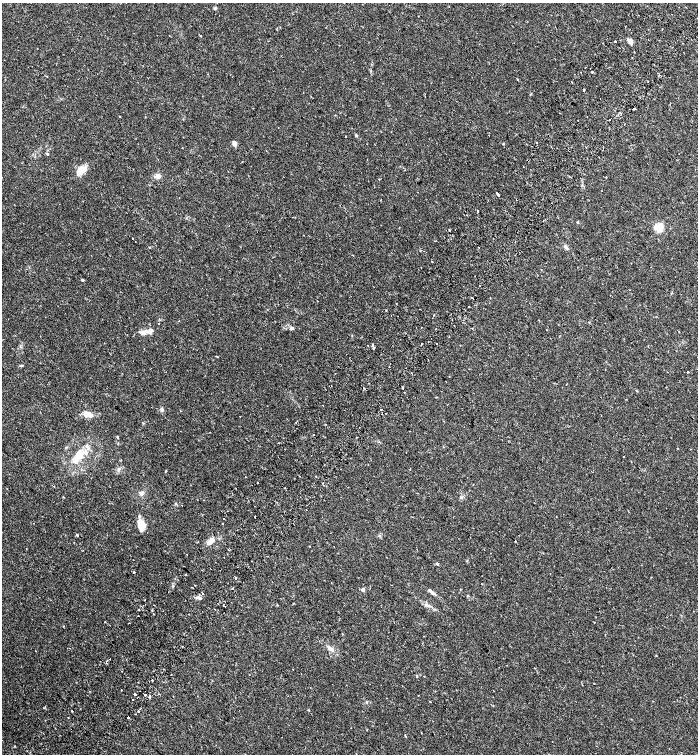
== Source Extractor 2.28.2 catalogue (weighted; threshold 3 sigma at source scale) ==
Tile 10 of 4 x 4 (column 2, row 3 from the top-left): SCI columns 1727-3117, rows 1574-3076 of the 6172 x 6159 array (HDU 1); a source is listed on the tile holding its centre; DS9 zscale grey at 2 x 2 block average (1 PNG px = mean of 2 x 2 image px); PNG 700 x 756 px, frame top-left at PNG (2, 3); no overlay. Shown black and unused: <1% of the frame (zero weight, under 2 of 3 exposures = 5% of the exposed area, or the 3 px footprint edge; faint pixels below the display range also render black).
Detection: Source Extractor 2.28.2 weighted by HDU 2 'WHT'; one run over the whole footprint, this tile lists its part. Background 0.0147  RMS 0.0035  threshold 0.0157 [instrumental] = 3 sigma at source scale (4.5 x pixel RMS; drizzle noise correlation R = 1.50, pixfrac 1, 0.0396/0.0396 arcsec/px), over >= 5 px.
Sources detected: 131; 15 cosmic-ray / hot-pixel residue — not listed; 3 inside a brighter listed object's ellipse — not listed separately; the other 113 listed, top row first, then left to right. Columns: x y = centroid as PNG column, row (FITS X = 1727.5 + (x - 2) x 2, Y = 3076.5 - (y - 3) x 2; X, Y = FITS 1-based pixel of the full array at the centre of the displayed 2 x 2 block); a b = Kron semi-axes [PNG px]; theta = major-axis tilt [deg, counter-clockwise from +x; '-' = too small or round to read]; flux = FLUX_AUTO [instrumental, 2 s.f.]
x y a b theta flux
215 8 5 3 - 0.94
615 41 2 2 - 2.3
630 41 8 5 -51 2.7
585 67 2 2 - 0.33
592 72 3 2 - 5.6
660 75 2 2 - 0.57
47 76 2 2 - 0.38
517 79 2 2 - 0.47
584 89 2 2 - 6.5
634 108 2 2 - 2.5
120 117 2 2 - 0.43
587 117 2 2 - 0.29
609 120 2 2 - 1.1
356 135 3 3 - 0.83
345 136 2 2 - 0.85
234 143 6 4 -68 2.4
537 143 2 2 - 0.82
503 144 3 2 - 0.55
182 147 2 2 - 0.51
47 154 3 3 - 1.2
523 167 2 2 - 0.44
81 171 14 9 39 8.1
158 176 3 2 - 11
379 180 2 2 - 1.1
498 194 4 2 - 9
516 199 2 2 - 0.82
477 211 3 2 - 1.8
577 222 3 2 - 0.52
229 226 2 2 - 0.35
659 227 3 3 - 60
449 230 2 2 - 0.62
132 238 2 2 - 1.6
149 247 2 2 - 0.45
565 247 7 3 -40 1.5
421 268 2 2 - 0.38
82 280 2 2 - 1.7
469 306 2 2 - 1
386 310 2 2 - 0.67
179 321 2 2 - 0.41
422 327 2 2 - 1.2
291 328 4 3 - 1.1
546 329 2 2 - 0.29
143 333 10 6 8 4.3
422 344 2 2 - 1.2
436 344 2 2 - 0.54
368 345 2 2 - 0.67
374 348 2 2 - 1.4
217 357 2 2 - 1.1
22 365 4 2 - 0.7
688 372 2 2 - 1.4
364 388 2 2 - 0.99
637 391 3 2 - 0.48
323 405 2 2 - 0.6
162 410 6 4 -66 1.5
381 410 2 2 - 0.99
88 414 12 6 -12 6
382 414 2 2 - 0.47
143 423 3 2 - 0.47
313 435 2 2 - 1.2
117 437 3 2 - 0.63
80 455 10 9 - 9.3
623 457 2 2 - 0.27
119 469 4 3 - 0.99
258 483 2 2 - 1.3
323 483 2 2 - 1.2
141 493 6 5 - 2
63 497 3 2 - 0.37
204 500 2 2 - 0.23
182 505 2 2 - 0.52
255 517 2 2 - 2.1
224 518 2 2 - 1.5
140 523 10 9 - 7.2
222 524 2 2 - 1.5
77 535 2 2 - 1.3
210 541 10 4 44 6.8
515 541 2 2 - 1.3
437 564 3 2 - 1.4
134 572 2 2 - 1.8
185 574 2 2 - 0.42
235 578 3 2 - 0.94
363 590 2 2 - 4.3
431 592 10 3 -41 2.6
202 593 2 2 - 1.8
198 598 7 3 -16 2.4
154 605 2 2 - 1.1
427 605 3 3 - 0.97
138 610 2 2 - 2
152 610 3 2 - 0.43
153 614 2 2 - 0.5
138 616 2 2 - 0.25
594 622 2 2 - 0.35
129 623 2 2 - 0.57
63 626 3 2 - 0.4
330 649 10 4 -36 3.1
36 651 2 2 - 0.41
110 659 2 2 - 1
106 662 2 2 - 2.8
535 668 2 2 - 0.36
293 669 2 2 - 0.39
122 671 2 2 - 0.76
152 680 2 2 - 0.63
594 683 2 2 - 0.38
122 690 2 2 - 1.6
135 694 2 2 - 4.9
145 695 2 2 - 2.6
149 697 4 2 - 1.4
133 700 2 2 - 0.59
430 702 2 2 - 0.86
72 711 2 2 - 0.44
138 711 2 2 - 2.7
68 718 2 2 - 1
128 718 2 2 - 8.6
15 746 2 2 - 1.1
Overlapping masked pixels (flux is a lower limit): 2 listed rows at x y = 584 89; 516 199
Diffuse or blended objects may show on this block-average render without a row.